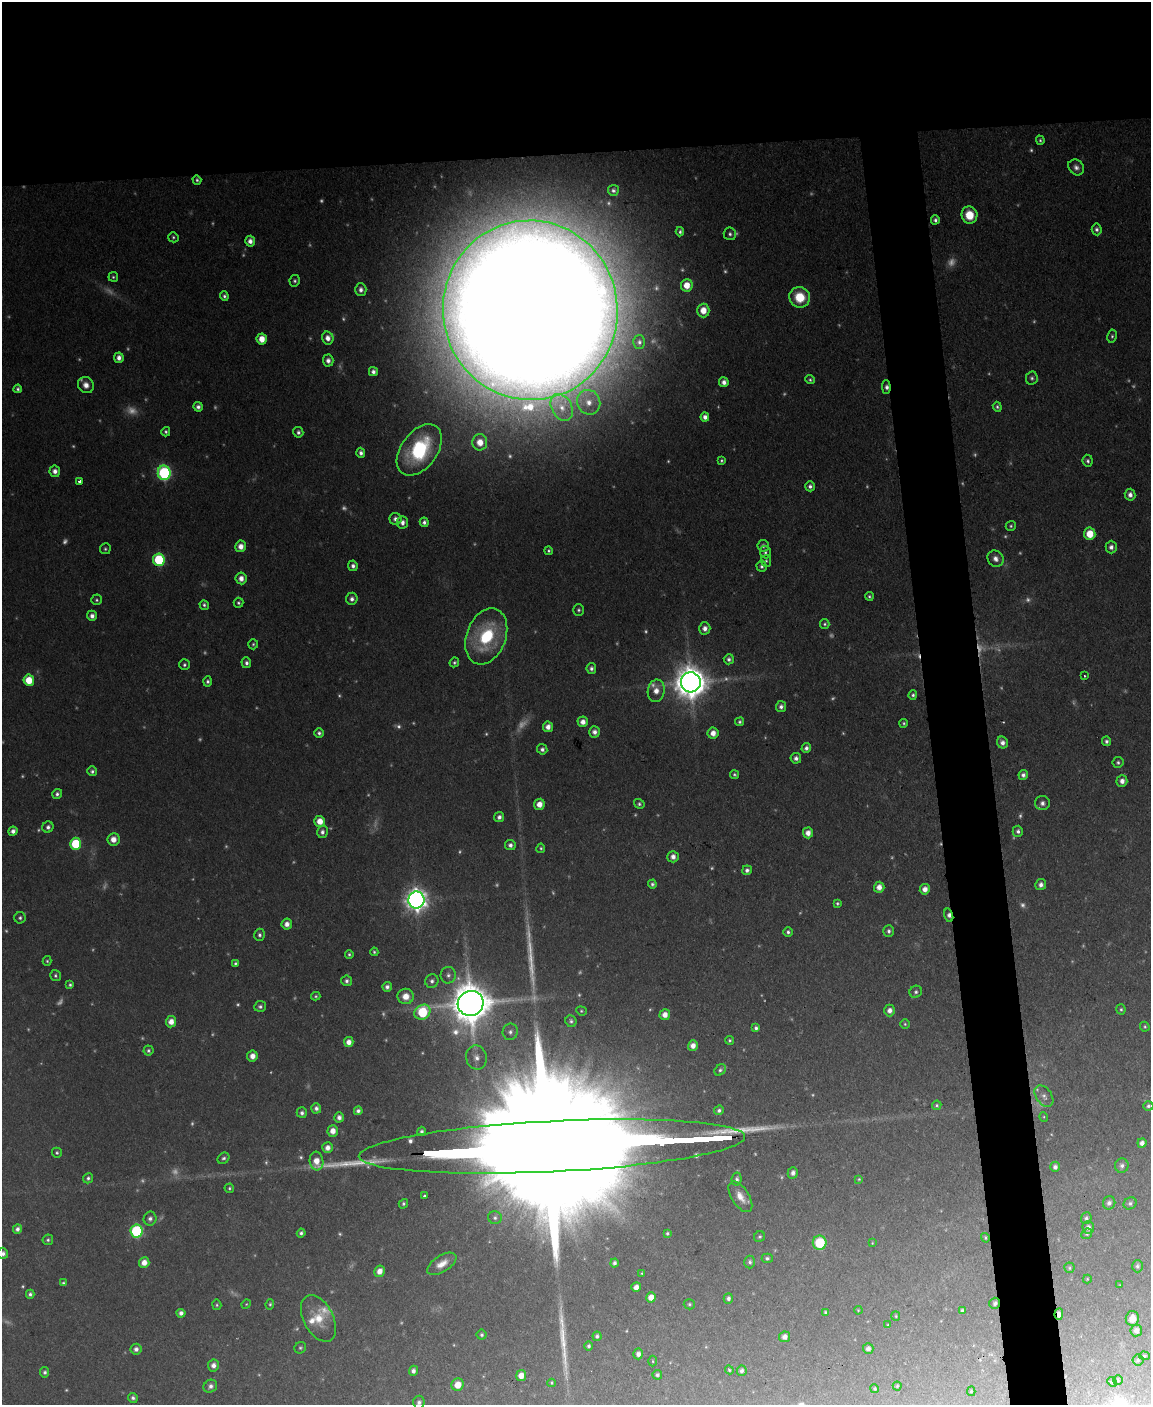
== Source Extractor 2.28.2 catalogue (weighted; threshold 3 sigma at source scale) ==
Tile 2 of 4 x 3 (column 2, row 1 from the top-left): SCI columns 1150-2298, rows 3044-4446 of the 4596 x 4572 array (HDU 1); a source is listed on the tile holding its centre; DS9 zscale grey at full resolution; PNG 1153 x 1407 px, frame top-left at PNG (2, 2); each listed source drawn as its Kron ellipse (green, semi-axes under 4 px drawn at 4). Shown black and unused: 15% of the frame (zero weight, under 2 of 3 exposures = <1% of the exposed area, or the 3 px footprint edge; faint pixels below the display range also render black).
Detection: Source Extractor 2.28.2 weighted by HDU 2 'WHT'; one run over the whole footprint, this tile lists its part. Background 0.11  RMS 0.0071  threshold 0.0321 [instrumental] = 3 sigma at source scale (4.5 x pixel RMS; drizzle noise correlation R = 1.50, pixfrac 1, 0.05/0.05 arcsec/px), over >= 5 px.
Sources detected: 389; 108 too faint to see at this stretch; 1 cosmic-ray / hot-pixel residue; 3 long thin detections or spike segments (spike, bleed or trail) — neither listed nor drawn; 6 inside a brighter listed object's ellipse — not listed separately; the other 271 listed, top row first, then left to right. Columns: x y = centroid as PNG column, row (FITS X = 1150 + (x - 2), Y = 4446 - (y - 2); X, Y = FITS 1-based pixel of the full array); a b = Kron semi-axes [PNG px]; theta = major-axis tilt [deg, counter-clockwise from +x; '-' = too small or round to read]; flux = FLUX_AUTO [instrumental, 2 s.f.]
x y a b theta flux
1040 140 5 3 - 1.3
1076 167 9 7 -47 3.7
197 180 5 4 - 1.6
613 190 5 5 - 2
969 215 8 8 - 18
935 220 4 4 - 2.3
1097 229 6 5 - 2.3
680 232 5 4 - 1.8
730 234 6 6 - 2
173 237 5 5 - 1.4
250 241 5 5 - 4.5
113 277 5 5 - 1.3
295 281 6 5 - 1.7
687 285 6 6 - 11
361 290 6 5 - 3.5
224 296 4 4 - 1.9
800 297 10 10 - 23
530 310 90 87 -80 11000
703 310 7 6 - 11
1112 336 6 4 81 1.6
328 338 6 5 - 5.4
262 339 5 5 - 10
639 342 6 6 - 2.3
119 358 5 5 - 4.5
328 361 6 5 - 3.7
373 372 4 4 - 3.2
1032 378 7 6 - 2.2
810 380 5 4 - 1.4
724 382 5 4 - 4.4
86 385 8 7 - 6
886 387 7 4 -89 2.7
18 389 4 3 - 1.8
589 402 12 11 - 12
198 407 5 4 - 2.8
562 407 14 10 -61 9.1
997 407 5 4 - 1.6
705 417 4 4 - 3.8
166 432 5 4 - 1.6
298 432 5 5 - 2.4
480 442 8 7 - 10
419 450 29 18 53 86
361 453 5 4 - 2.9
721 460 4 3 - 1.2
1088 461 6 5 - 2
55 471 6 5 - 4.3
164 473 7 6 - 130
80 481 4 3 - 4
810 486 5 4 - 2.7
1130 495 6 5 - 4.1
395 519 6 6 - 3.5
424 522 5 4 - 2.7
402 523 6 5 - 4
1011 526 5 5 - 1.3
1090 534 6 5 - 16
241 546 6 5 - 6.7
763 546 6 6 - 2.5
1111 547 6 5 - 3.5
105 549 5 5 - 1.4
549 551 4 4 - 1.3
765 552 6 5 - 1.7
996 559 8 7 - 4.8
159 560 6 6 - 61
766 561 6 5 - 1.4
353 566 5 4 - 3
762 566 6 5 - 1.9
241 578 6 5 - 5.8
869 596 4 4 - 1.3
352 599 6 5 - 3.1
97 600 5 5 - 1.4
238 603 5 5 - 1.5
204 605 5 4 - 1.8
579 610 6 5 - 1.7
92 616 5 5 - 3.8
825 624 5 4 - 1.5
705 628 6 5 - 4.6
486 636 29 19 69 64
253 644 5 5 - 1.4
729 659 5 5 - 2.3
454 662 5 4 - 1.6
246 663 5 5 - 2.5
184 665 5 5 - 1.7
591 668 5 5 - 2.6
1084 676 3 2 - 1.1
29 680 5 5 - 17
208 681 5 4 - 1.9
691 682 10 10 - 1800
656 691 11 8 81 7.8
913 695 4 4 - 1.8
781 707 5 5 - 2.8
583 722 5 5 - 5.3
740 722 4 4 - 1.5
904 723 4 4 - 1.2
548 727 5 5 - 5.1
594 732 6 5 - 3.8
319 733 5 4 - 2.1
713 733 5 5 - 6.7
1106 741 5 4 - 2.2
1002 742 6 5 - 4.1
806 748 5 4 - 2.8
542 749 5 5 - 2.6
796 758 5 5 - 3.2
1118 762 5 5 - 1.8
92 771 5 5 - 2.1
734 774 5 4 - 1.4
1023 775 5 4 - 3
1122 781 5 5 - 4.8
57 794 5 5 - 2.3
1042 803 7 7 - 3.7
539 804 5 5 - 7.5
639 804 5 4 - 1.6
499 817 5 5 - 3.1
320 821 5 5 - 10
48 827 6 5 - 2.8
13 831 4 4 - 3.8
1018 831 5 5 - 2.7
322 832 6 5 - 2.9
808 833 5 5 - 6.2
113 839 6 6 - 6.9
75 844 6 5 - 39
510 845 5 5 - 3.1
541 848 5 4 - 1.3
673 857 5 5 - 4.1
747 870 5 4 - 2.7
652 884 4 4 - 1.7
1041 885 6 5 - 3.6
879 887 5 5 - 6.5
925 889 5 5 - 5.3
416 900 8 8 - 630
837 903 4 4 - 1.4
949 915 7 4 -74 4
20 918 5 5 - 1.8
287 924 5 5 - 4.8
889 931 6 5 - 2.3
788 932 4 4 - 2.1
259 935 6 5 - 2.2
374 952 4 3 - 1.2
349 954 4 4 - 1.4
47 961 5 4 - 1.2
235 963 4 4 - 1.5
448 975 8 7 - 3
55 976 6 5 - 1.6
347 981 5 5 - 2.3
432 981 7 6 - 2.8
70 985 4 3 - 1.4
387 987 5 4 - 2.7
916 992 6 6 - 2.1
316 996 4 3 - 1.2
406 996 8 7 - 9.5
471 1003 13 12 - 3100
260 1006 6 5 - 2.2
1121 1009 5 4 - 1.3
889 1010 6 5 - 4.5
581 1011 5 4 - 1
422 1012 8 7 - 54
665 1015 5 5 - 6.8
571 1021 6 5 - 1.9
171 1022 5 5 - 7.2
905 1024 4 4 - 1.1
1145 1027 5 4 - 1.3
756 1028 4 4 - 2
510 1032 8 7 - 3.2
729 1040 4 4 - 1.2
349 1042 5 4 - 5.8
693 1046 5 5 - 5.1
148 1051 5 5 - 1.7
252 1056 5 5 - 5.7
476 1057 12 10 -77 6.6
720 1070 6 5 - 1.7
1044 1096 12 7 -54 4
937 1105 5 4 - 1.3
1148 1106 5 5 - 2
316 1108 5 5 - 2.7
719 1110 5 5 - 2.2
358 1111 4 4 - 2.5
302 1113 5 5 - 2.5
339 1117 5 4 - 3.4
1044 1117 5 3 - 0.71
333 1131 6 5 - 6.5
422 1131 4 4 - 1.9
1142 1143 5 4 - 3.9
552 1146 193 25 3 130000
327 1148 5 5 - 4.8
57 1153 5 5 - 1.3
223 1158 6 5 - 1.9
316 1161 9 7 -82 8.5
1122 1166 7 6 - 2.8
1055 1167 5 4 - 3
793 1173 6 5 - 3.3
88 1178 5 5 - 1.8
737 1179 6 5 - 2.5
859 1179 4 4 - 0.9
229 1188 5 5 - 1.3
424 1196 3 3 - 1.9
740 1197 17 8 -58 8.8
1109 1203 7 6 - 2.7
1130 1203 7 5 29 1.8
403 1204 5 4 - 1.4
495 1218 7 6 - 2.2
1086 1218 6 5 - 1.9
150 1219 7 6 - 2.9
1088 1227 6 6 - 3.2
17 1229 5 4 - 2.9
136 1231 6 6 - 94
301 1233 4 4 - 2.2
667 1233 4 3 - 1.1
1087 1234 6 5 - 1.3
759 1237 6 5 - 1.4
985 1238 5 3 - 0.83
48 1240 5 5 - 1.5
820 1243 7 7 - 31
872 1243 4 3 - 0.61
3 1253 6 5 - 3.1
767 1258 5 4 - 2
750 1262 6 5 - 2
144 1263 5 5 - 7.3
614 1263 4 4 - 2.4
442 1264 16 8 32 8.9
1137 1266 6 5 - 2
1069 1268 5 5 - 1.2
379 1271 6 5 - 6.3
642 1273 4 3 - 0.74
1087 1279 4 4 - 0.7
63 1283 4 3 - 1.4
1120 1285 3 3 - 0.51
636 1287 5 4 - 4.9
30 1294 4 4 - 1.8
651 1297 5 5 - 8.1
728 1298 5 4 - 2.2
995 1303 6 5 - 2.1
246 1304 5 4 - 0.84
270 1304 5 3 - 1.2
689 1304 5 5 - 1.3
217 1305 5 4 - 1.1
858 1310 4 3 - 0.69
962 1311 4 4 - 2.1
826 1312 4 4 - 1.6
181 1313 4 4 - 3.3
1059 1314 6 4 86 4.5
896 1316 5 4 - 0.84
318 1318 25 15 -62 18
1132 1318 7 6 - 7.8
888 1325 3 3 - 0.65
1136 1330 6 5 - 4.3
482 1335 5 5 - 1.7
597 1336 5 4 - 2
785 1337 5 5 - 4.3
589 1346 4 4 - 1.6
300 1348 6 5 - 1.5
136 1349 6 5 - 3.4
868 1349 5 5 - 3.2
638 1354 5 4 - 3.5
1144 1356 5 4 - 0.91
1138 1360 5 5 - 1.2
653 1361 5 3 - 0.82
213 1365 6 5 - 4.4
729 1370 4 4 - 1.1
413 1371 5 4 - 3.1
742 1371 5 5 - 2.6
45 1372 5 4 - 2
657 1375 5 4 - 1.7
521 1376 5 5 - 7.2
1118 1380 5 5 - 1.2
1112 1382 5 4 - 1.1
551 1383 4 4 - 1
458 1385 6 6 - 10
210 1386 7 6 - 3.4
897 1386 4 4 - 0.99
875 1389 4 4 - 1.3
971 1391 5 4 - 0.97
133 1398 5 4 - 2.2
419 1402 6 5 - 2.7
Overlapping masked pixels (flux is a lower limit): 7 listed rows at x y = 530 310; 886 387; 949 915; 471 1003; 552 1146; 995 1303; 1059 1314
Isophote crosses this tile's border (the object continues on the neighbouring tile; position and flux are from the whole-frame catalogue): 2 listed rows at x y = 3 1253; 419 1402